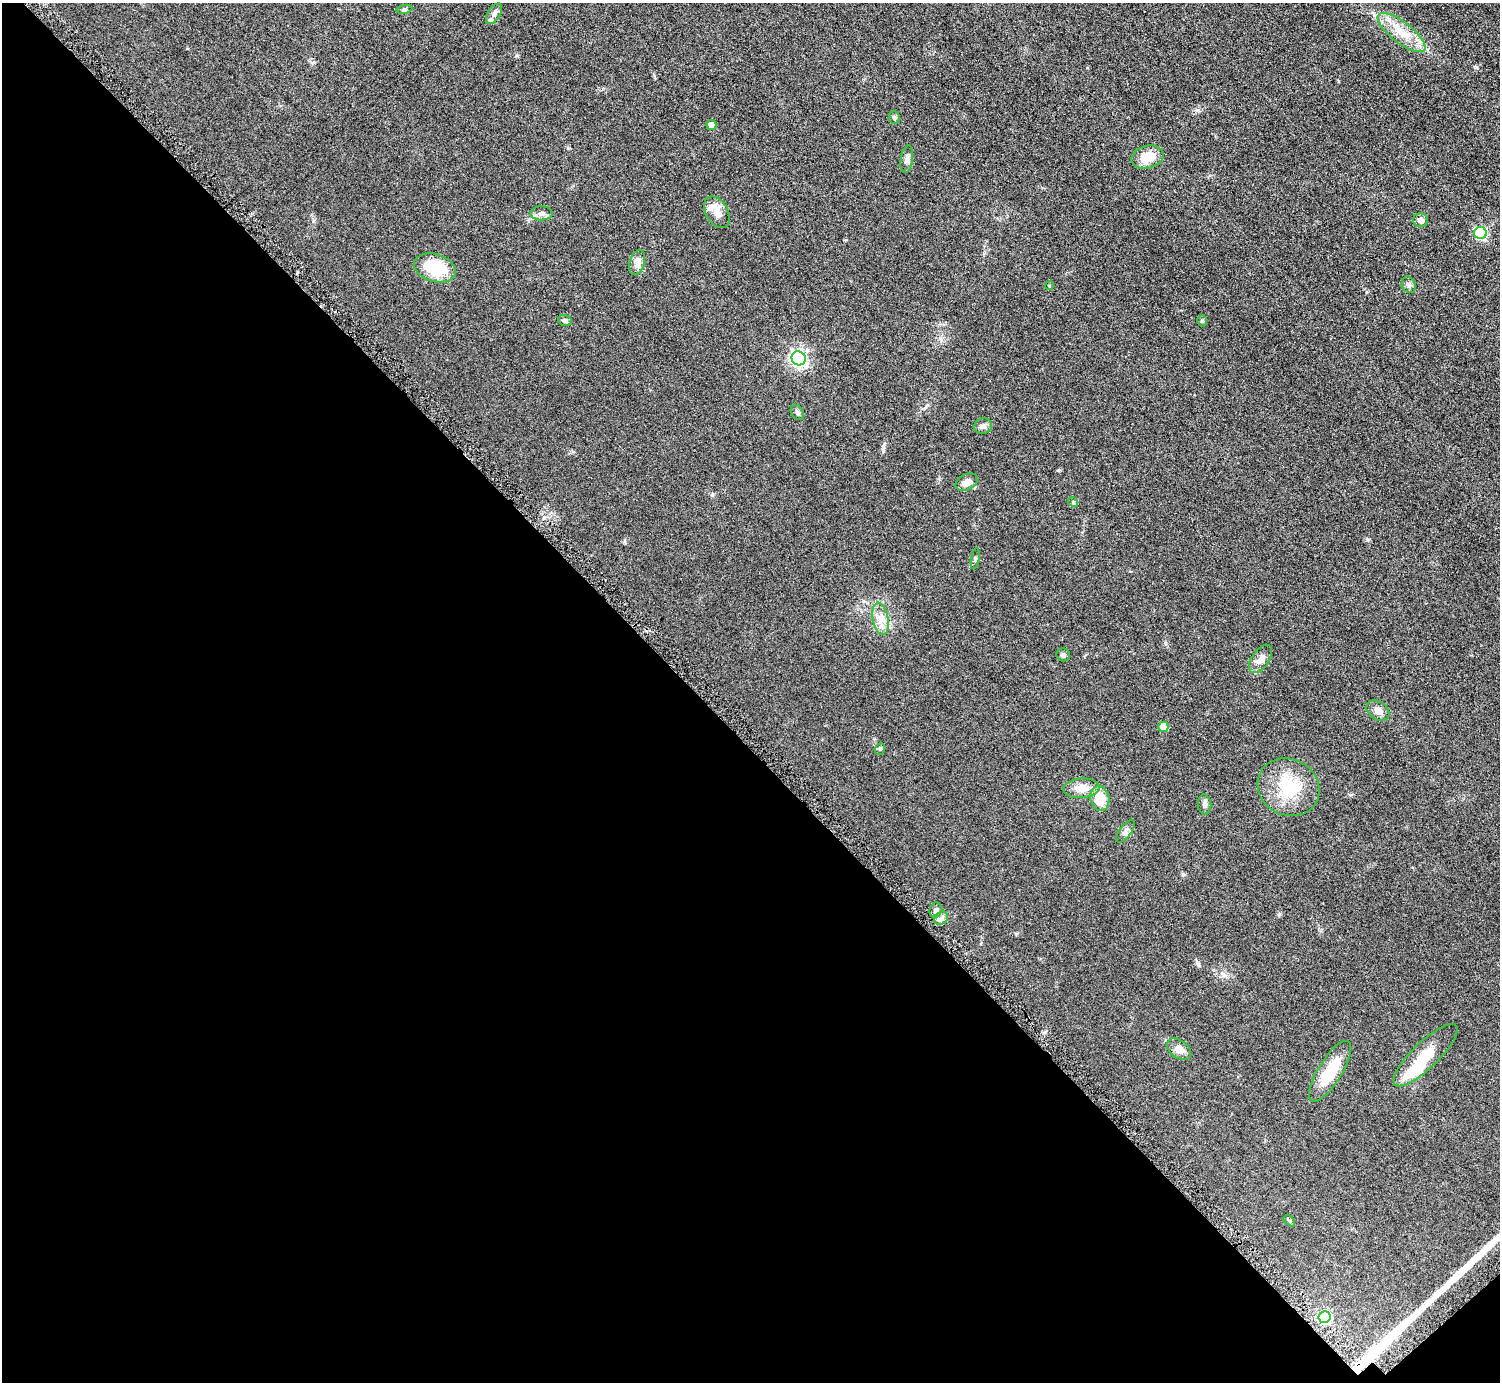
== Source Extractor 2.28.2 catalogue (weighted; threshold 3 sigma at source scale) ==
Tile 14 of 4 x 4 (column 2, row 4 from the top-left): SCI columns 1511-3008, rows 177-1556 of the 6016 x 6014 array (HDU 1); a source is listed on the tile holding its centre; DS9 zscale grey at full resolution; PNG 1502 x 1384 px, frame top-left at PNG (2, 3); each listed source drawn as its Kron ellipse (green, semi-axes under 4 px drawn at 4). Shown black and unused: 47% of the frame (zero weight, under 4 of 8 exposures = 1% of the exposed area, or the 3 px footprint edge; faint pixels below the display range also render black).
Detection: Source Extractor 2.28.2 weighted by HDU 2 'WHT'; one run over the whole footprint, this tile lists its part. Background 0.0609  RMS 0.0081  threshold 0.0331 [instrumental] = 3 sigma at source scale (4.09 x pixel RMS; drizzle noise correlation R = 1.36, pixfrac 0.8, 0.05/0.05 arcsec/px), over >= 5 px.
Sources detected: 46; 1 inside a brighter object's white glare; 2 long thin detections or spike segments (spike, bleed or trail) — neither listed nor drawn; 2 inside a brighter listed object's ellipse — not listed separately; the other 41 listed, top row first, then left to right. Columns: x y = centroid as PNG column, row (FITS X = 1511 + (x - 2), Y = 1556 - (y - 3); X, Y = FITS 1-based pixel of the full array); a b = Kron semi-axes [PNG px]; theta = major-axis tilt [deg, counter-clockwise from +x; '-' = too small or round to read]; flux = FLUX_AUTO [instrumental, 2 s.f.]
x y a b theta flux
404 9 8 4 9 1.4
494 14 11 6 58 2.9
1401 33 29 10 -37 16
894 117 6 5 - 1.3
711 125 5 5 - 6.4
1147 157 16 11 15 15
907 159 14 6 81 2.7
717 212 17 11 -61 7.2
542 213 11 7 1 3.3
1421 220 7 6 - 3.5
1480 233 6 6 - 66
637 262 13 7 74 4
435 268 21 14 -16 32
1409 285 8 6 -68 2.1
1049 286 4 3 - 0.64
565 321 7 5 -21 2
1202 321 5 4 - 1.3
799 358 7 7 - 220
797 412 8 6 -57 1.7
983 426 9 7 18 2.8
967 482 12 8 29 5.9
1073 502 5 4 - 0.84
975 559 10 3 81 1.1
881 619 16 8 -79 7
1063 655 7 6 - 1.7
1261 659 16 9 56 5.1
1378 710 12 9 -33 4.8
1163 727 5 5 - 15
880 749 6 4 69 1.2
1289 787 32 28 -30 38
1081 788 18 10 4 10
1100 799 12 9 -79 15
1205 804 10 6 -85 2.4
1126 831 14 6 53 2.8
936 910 7 6 - 2.1
941 918 7 6 - 2.5
1179 1049 13 9 -37 5
1425 1055 42 13 44 23
1330 1071 35 12 58 25
1289 1221 7 4 -44 1
1324 1317 6 6 - 78
Unlisted compact peaks at least as high as the median listed source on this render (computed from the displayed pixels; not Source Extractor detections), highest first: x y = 1476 67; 1198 964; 1367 539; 1279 914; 883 451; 517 55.